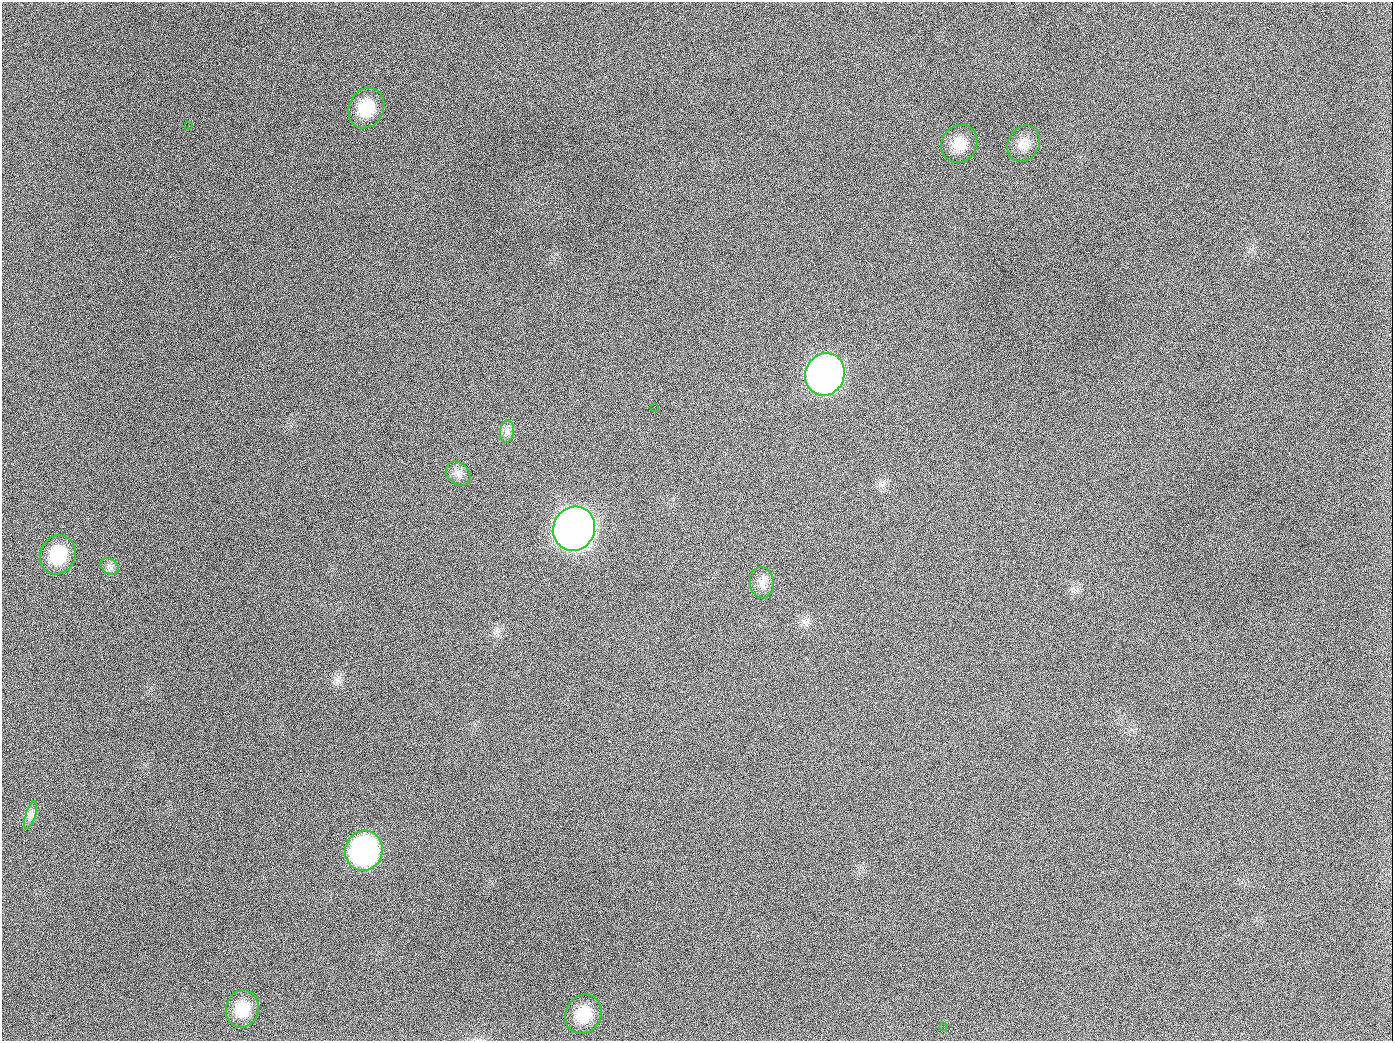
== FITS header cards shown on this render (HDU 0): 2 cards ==
NAXIS1  =                 1391
NAXIS2  =                 1039

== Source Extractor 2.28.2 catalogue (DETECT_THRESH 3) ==
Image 1391 x 1039 px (HDU 0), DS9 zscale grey, 1 PNG px = 1 image px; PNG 1395 x 1043 px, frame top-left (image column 1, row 1039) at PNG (2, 2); each listed source drawn as its Kron ellipse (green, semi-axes under 4 px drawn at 4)
Background 1410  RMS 67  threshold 200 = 3 sigma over >= 5 px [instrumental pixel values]
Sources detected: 17; all 17 listed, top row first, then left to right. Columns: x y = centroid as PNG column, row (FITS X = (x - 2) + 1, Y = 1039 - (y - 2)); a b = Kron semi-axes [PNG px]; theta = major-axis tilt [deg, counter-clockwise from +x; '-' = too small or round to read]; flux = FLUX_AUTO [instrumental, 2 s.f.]
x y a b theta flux
366 108 21 17 63 1.4e+05
189 126 2 2 - 6.1e+03
959 144 19 17 56 9.2e+04
1024 144 19 15 61 6.1e+04
825 374 21 19 66 2.5e+06
654 407 3 2 - 3.2e+03
507 431 11 7 82 2.3e+04
458 474 14 10 -41 3.2e+04
574 529 22 20 64 5.6e+06
58 555 20 17 69 1.9e+05
109 566 10 7 -35 2.0e+04
762 583 16 12 -87 4.3e+04
31 815 14 5 73 2.1e+04
364 851 20 18 70 1.1e+06
242 1009 19 16 75 1.2e+05
583 1014 20 17 59 1.3e+05
944 1026 2 2 - 5.1e+03